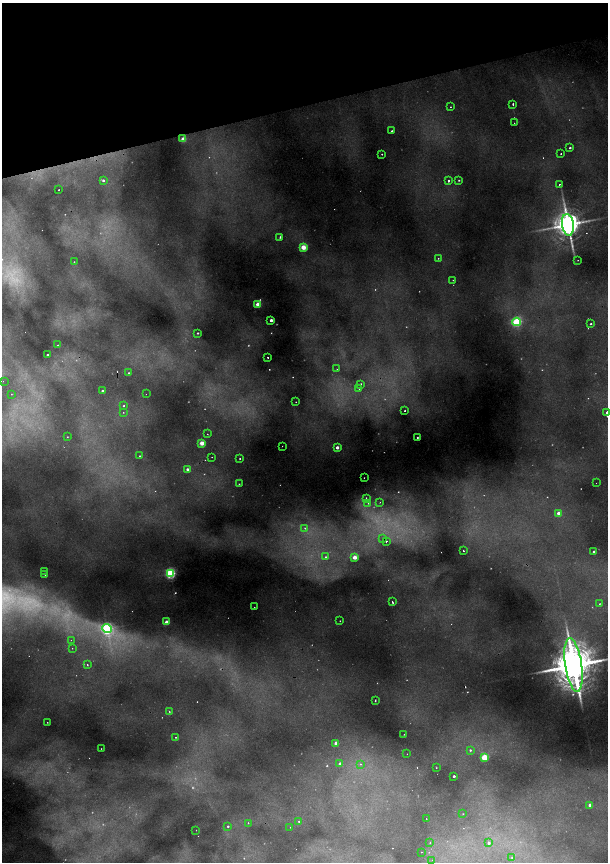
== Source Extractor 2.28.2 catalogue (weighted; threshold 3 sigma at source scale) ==
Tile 3 of 4 x 4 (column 3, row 1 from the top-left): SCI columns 2758-3968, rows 5163-6882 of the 5396 x 6882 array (HDU 1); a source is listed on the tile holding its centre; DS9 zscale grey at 2 x 2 block average (1 PNG px = mean of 2 x 2 image px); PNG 610 x 864 px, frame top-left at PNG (2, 3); each listed source drawn as its Kron ellipse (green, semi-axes under 4 px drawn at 4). Shown black and unused: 12% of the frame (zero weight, under 2 of 4 exposures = <1% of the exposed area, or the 3 px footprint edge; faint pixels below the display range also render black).
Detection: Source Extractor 2.28.2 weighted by HDU 2 'WHT'; one run over the whole footprint, this tile lists its part. Background 0.744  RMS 0.022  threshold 0.0968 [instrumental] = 3 sigma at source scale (4.5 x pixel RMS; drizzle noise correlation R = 1.50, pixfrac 1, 0.05/0.05 arcsec/px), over >= 5 px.
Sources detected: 153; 35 too faint to see at this stretch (2 x 2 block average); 13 cosmic-ray / hot-pixel residue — neither listed nor drawn; the other 105 listed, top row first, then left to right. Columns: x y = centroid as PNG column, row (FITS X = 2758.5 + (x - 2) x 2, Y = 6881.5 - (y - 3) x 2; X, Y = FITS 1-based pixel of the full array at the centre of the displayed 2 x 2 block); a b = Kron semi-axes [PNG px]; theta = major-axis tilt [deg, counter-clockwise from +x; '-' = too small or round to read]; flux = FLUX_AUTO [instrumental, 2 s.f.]
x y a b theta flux
513 104 3 2 - 6.8
450 107 2 2 - 3.1
514 123 2 2 - 3.5
392 131 2 2 - 9.1
183 139 3 2 - 110
570 148 2 2 - 8.3
561 153 2 2 - 5.9
382 154 2 2 - 5.9
103 180 2 2 - 12
459 180 3 2 - 5.3
448 181 2 2 - 13
559 184 2 2 - 5.5
58 190 2 2 - 5.7
568 225 11 6 -82 11000
280 237 3 2 - 6.7
303 247 3 3 - 180
438 258 2 2 - 4.4
578 260 2 2 - 2.7
74 262 2 2 - 3.7
453 280 2 2 - 2.4
258 304 2 2 - 120
271 320 2 2 - 35
517 322 4 3 - 690
591 324 2 2 - 5.3
198 333 2 2 - 5.9
57 345 2 2 - 3.3
47 355 2 2 - 13
268 357 2 2 - 4.8
337 369 2 2 - 2.8
129 373 2 2 - 6.5
3 381 2 2 - 3.5
361 384 2 2 - 6.3
359 389 3 3 - 4.7
102 391 2 2 - 21
11 394 2 2 - 2.6
146 394 2 2 - 1.9
296 402 2 2 - 3.4
124 405 2 2 - 6.3
405 411 2 2 - 7.5
123 412 2 2 - 2.7
607 412 3 2 - 24
207 434 2 2 - 2.3
67 437 2 2 - 2.6
417 437 2 2 - 5.4
202 443 2 2 - 120
282 446 2 2 - 1.5
337 447 2 2 - 33
139 456 2 2 - 3.4
212 457 2 2 - 5.1
240 458 2 2 - 4.8
187 469 2 2 - 18
364 478 2 2 - 2.8
596 483 2 2 - 1.7
239 484 2 2 - 3.7
366 498 3 2 - 4.5
380 502 2 2 - 3.3
368 503 2 2 - 4.4
558 513 3 2 - 38
305 528 4 3 - 10
383 538 3 3 - 7.9
386 541 2 2 - 56
463 551 2 2 - 6.8
594 552 2 2 - 23
326 557 4 4 - 12
354 557 2 2 - 110
44 571 2 2 - 2.3
170 573 3 3 - 900
45 575 2 2 - 4.3
392 602 3 2 - 11
600 604 2 2 - 3.3
254 607 2 2 - 1.9
340 621 2 2 - 2.8
167 622 2 2 - 68
107 629 5 4 - 1300
71 640 2 2 - 2.4
72 648 2 2 - 4.4
87 664 2 2 - 18
574 665 27 8 -82 32000
375 700 2 2 - 4.2
169 712 3 2 - 4.4
47 722 2 2 - 2.8
404 734 2 2 - 2.2
176 737 2 2 - 4.1
336 743 2 2 - 72
101 749 2 2 - 2.6
470 750 3 3 - 9
407 754 2 2 - 2.5
484 757 3 3 - 270
340 764 2 2 - 52
360 764 3 3 - 6.1
436 768 2 2 - 2.8
454 776 2 2 - 14
590 805 2 2 - 47
463 814 2 2 - 2
426 818 2 2 - 4.4
299 821 3 3 - 5.3
248 823 2 2 - 4.4
228 826 3 2 - 7.4
290 827 2 2 - 2.5
196 830 2 2 - 1.8
430 843 3 2 - 4.1
489 843 2 2 - 12
421 852 2 2 - 3.5
512 858 2 2 - 3.3
432 860 2 2 - 2.6
Overlapping masked pixels (flux is a lower limit): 2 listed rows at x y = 383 538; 386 541
Isophote crosses this tile's border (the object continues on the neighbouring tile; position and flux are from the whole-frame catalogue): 1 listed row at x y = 607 412
Diffuse or blended objects may show on this block-average render without a row.